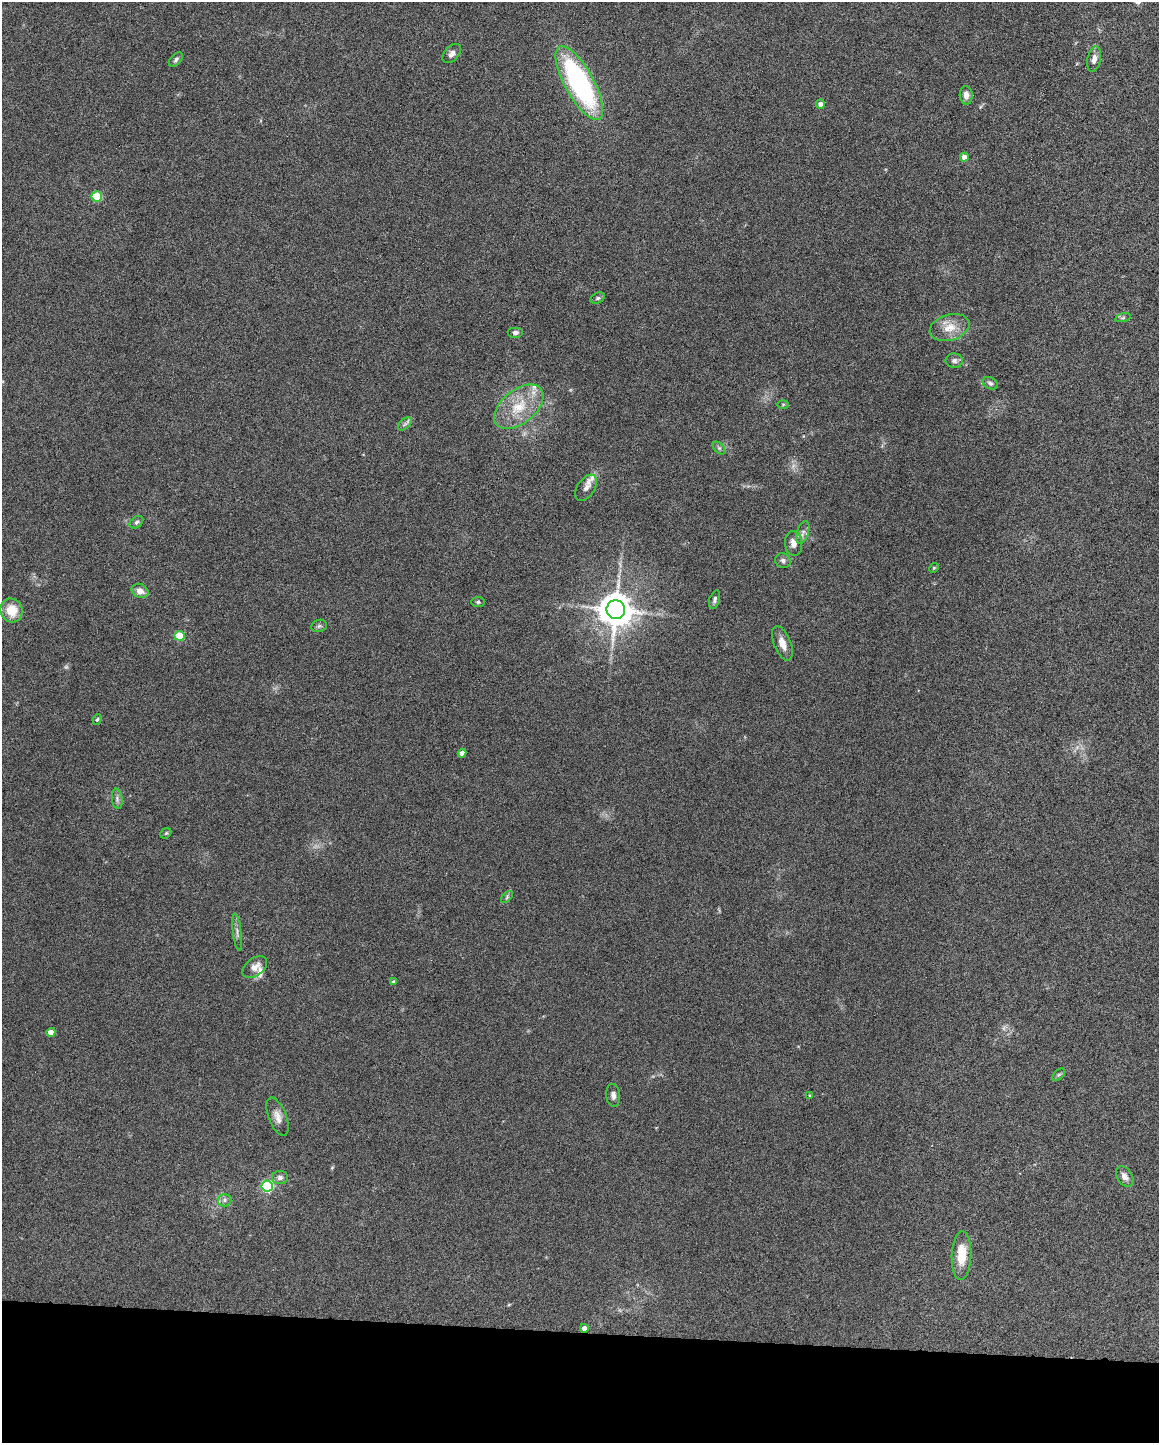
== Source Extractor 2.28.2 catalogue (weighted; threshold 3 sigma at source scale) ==
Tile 10 of 4 x 3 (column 2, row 3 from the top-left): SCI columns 1160-2316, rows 220-1660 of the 4630 x 4648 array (HDU 1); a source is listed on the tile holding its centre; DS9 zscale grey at full resolution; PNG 1161 x 1445 px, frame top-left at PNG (2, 2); each listed source drawn as its Kron ellipse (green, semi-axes under 4 px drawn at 4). Shown black and unused: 8% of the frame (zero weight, under 4 of 8 exposures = <1% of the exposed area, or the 3 px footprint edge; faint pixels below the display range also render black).
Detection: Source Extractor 2.28.2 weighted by HDU 2 'WHT'; one run over the whole footprint, this tile lists its part. Background 0.0773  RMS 0.005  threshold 0.0206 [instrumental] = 3 sigma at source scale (4.09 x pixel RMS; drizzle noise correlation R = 1.36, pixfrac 0.8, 0.05/0.05 arcsec/px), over >= 5 px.
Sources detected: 58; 3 too faint to see at this stretch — neither listed nor drawn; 4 inside a brighter listed object's ellipse — not listed separately; the other 51 listed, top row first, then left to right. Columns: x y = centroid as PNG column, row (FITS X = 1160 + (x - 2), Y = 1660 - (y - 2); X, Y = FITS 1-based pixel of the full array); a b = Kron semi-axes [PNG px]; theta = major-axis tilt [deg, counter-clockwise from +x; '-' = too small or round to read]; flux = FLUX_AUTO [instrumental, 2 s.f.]
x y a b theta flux
452 54 11 7 47 2
1094 59 13 6 77 2.7
176 60 8 5 47 1.2
579 83 41 14 -61 85
966 95 9 6 -86 2.9
820 104 4 4 - 1.8
964 157 4 4 - 3.5
97 196 5 5 - 23
598 298 7 5 27 0.86
1123 318 8 3 13 0.69
950 327 20 13 17 7.1
515 332 8 5 0 1.4
954 361 8 7 - 1.4
990 383 8 5 -26 1.1
783 404 6 4 2 0.53
519 407 28 16 39 15
405 424 8 5 43 1.2
719 448 7 4 -44 0.9
586 488 14 8 56 3
136 522 7 5 40 0.99
803 532 12 6 72 1.9
794 543 12 8 -82 3.4
783 561 8 7 - 1.5
934 568 5 4 - 0.49
140 591 8 7 - 3.7
715 599 9 5 72 1.3
478 602 7 5 0 0.8
11 610 12 11 - 9.1
616 610 9 9 - 1100
319 626 8 6 15 1.1
179 636 5 5 - 16
782 643 18 8 -68 4.3
97 719 5 4 - 0.57
462 753 4 4 - 2.3
117 799 10 5 -83 1.4
166 833 6 4 43 0.69
507 897 7 4 47 0.74
237 932 19 3 -83 1.6
255 967 14 9 36 3.5
393 982 4 4 - 0.94
51 1032 4 4 - 4.5
1059 1075 7 4 44 0.8
613 1095 11 7 -83 2.1
810 1095 4 4 - 0.44
277 1117 20 8 -69 3.7
1125 1176 11 7 -56 3
280 1177 8 6 2 1.6
267 1186 5 5 - 60
225 1200 7 6 - 1.4
962 1256 24 10 88 12
584 1328 4 4 - 2.8
Overlapping masked pixels (flux is a lower limit): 1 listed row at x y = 584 1328